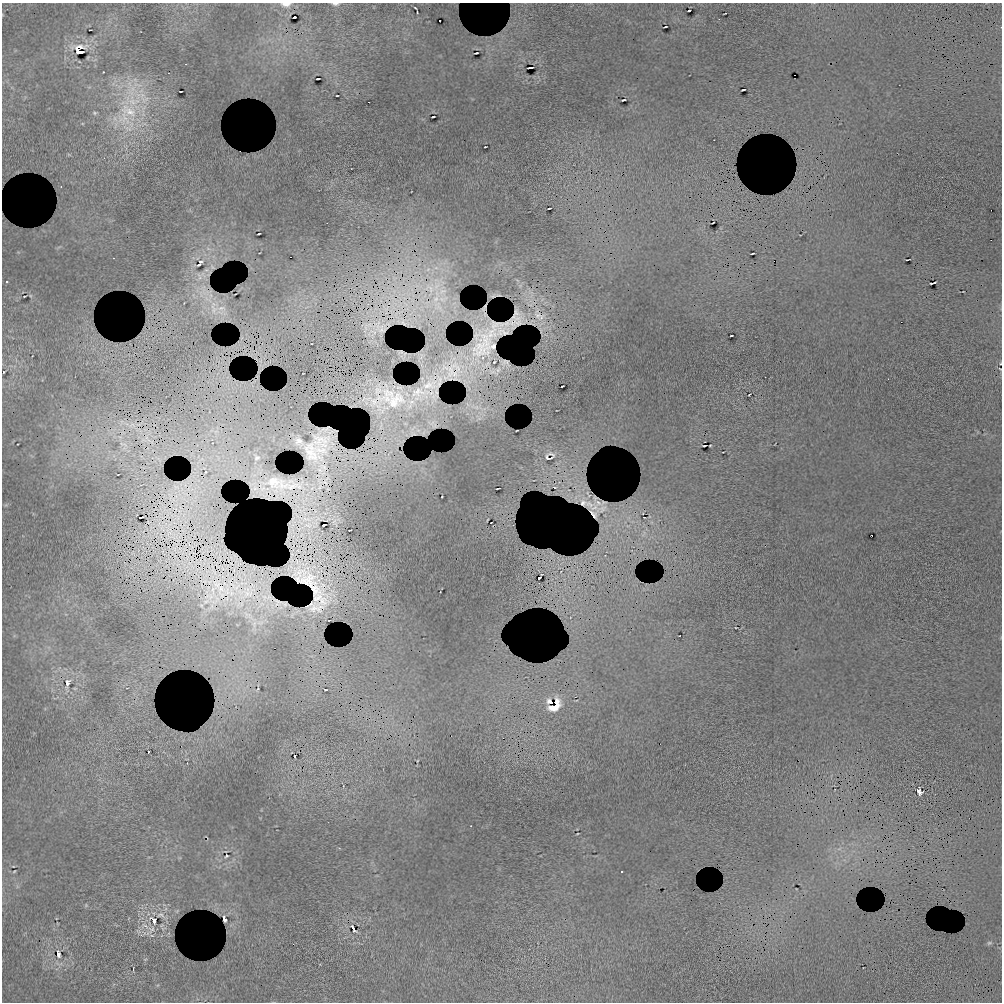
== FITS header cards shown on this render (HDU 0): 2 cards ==
NAXIS1  =                 1000 / length of data axis 1
NAXIS2  =                 1000 / length of data axis 2

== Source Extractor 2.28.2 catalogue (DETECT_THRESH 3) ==
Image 1000 x 1000 px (HDU 0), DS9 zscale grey, 1 PNG px = 1 image px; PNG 1004 x 1004 px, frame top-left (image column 1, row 1000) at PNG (2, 3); no overlay
Background 800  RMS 17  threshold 52.1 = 3 sigma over >= 5 px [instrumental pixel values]
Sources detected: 103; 25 with non-positive FLUX_AUTO (blend fragments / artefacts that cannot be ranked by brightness) are not listed; the other 78 listed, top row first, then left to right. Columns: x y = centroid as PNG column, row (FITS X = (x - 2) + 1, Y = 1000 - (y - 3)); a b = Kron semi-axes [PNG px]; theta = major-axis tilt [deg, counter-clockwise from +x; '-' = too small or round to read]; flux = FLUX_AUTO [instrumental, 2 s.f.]
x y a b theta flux
286 4 7 4 -1 8800
335 4 8 3 -2 3100
689 10 3 2 - 1300
417 12 5 2 - 1300
294 17 3 2 - 2100
440 21 2 2 - 1200
665 27 3 2 - 1100
476 53 4 2 - 1400
530 68 5 2 - 4600
103 72 2 2 - 700
318 79 3 2 - 1600
743 90 4 2 - 1300
141 91 7 4 19 3700
181 91 3 2 - 730
337 96 3 2 - 640
145 99 15 10 14 17000
623 100 4 2 - 1200
128 111 32 19 -26 61000
95 113 6 5 - 1900
433 117 4 2 - 1200
485 147 3 2 - 960
549 208 3 2 - 930
259 234 3 2 - 940
208 249 7 4 -19 2900
752 253 3 2 - 1100
908 260 5 2 - 1000
200 262 8 5 3 2700
198 265 6 3 19 2000
212 267 4 2 - 1300
200 278 8 8 - 6400
7 281 4 2 - 1000
933 283 7 2 13 2500
431 289 12 4 -75 4100
24 296 3 2 - 930
436 299 8 6 45 5100
221 308 11 6 13 5900
403 323 4 2 - 990
731 335 3 2 - 850
480 348 19 10 66 25000
494 362 3 2 - 980
1000 369 3 2 - 840
4 372 3 2 - 680
562 386 3 2 - 1400
749 395 3 2 - 990
299 442 10 7 -57 10000
125 444 9 3 -17 2600
704 446 4 2 - 710
710 446 3 2 - 870
548 458 9 6 2 3900
497 489 3 2 - 860
442 497 2 2 - 630
598 503 5 3 - 2800
589 504 8 4 -18 5600
601 509 9 4 21 4900
141 517 4 2 - 2400
491 523 2 2 - 810
308 525 10 3 -21 3100
323 525 3 2 - 2900
350 530 3 2 - 1000
539 578 3 2 - 1600
67 683 4 3 - 72000
325 690 3 2 - 720
549 701 5 4 - 780
554 707 12 6 16 11000
148 752 3 2 - 870
294 756 3 2 - 1300
918 790 4 3 - 57000
577 834 3 2 - 770
226 856 3 3 - 1200
14 871 3 2 - 990
86 905 6 4 48 1300
161 915 12 8 -12 6200
224 919 6 3 -72 3700
154 920 4 4 - 150000
353 928 4 3 - 33000
151 929 13 10 50 8700
989 943 7 5 15 2100
58 954 7 4 -81 4300
At the frame edge (FLAGS 8, measured only in part): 3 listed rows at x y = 286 4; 335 4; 1000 369
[25 non-positive-flux detections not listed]